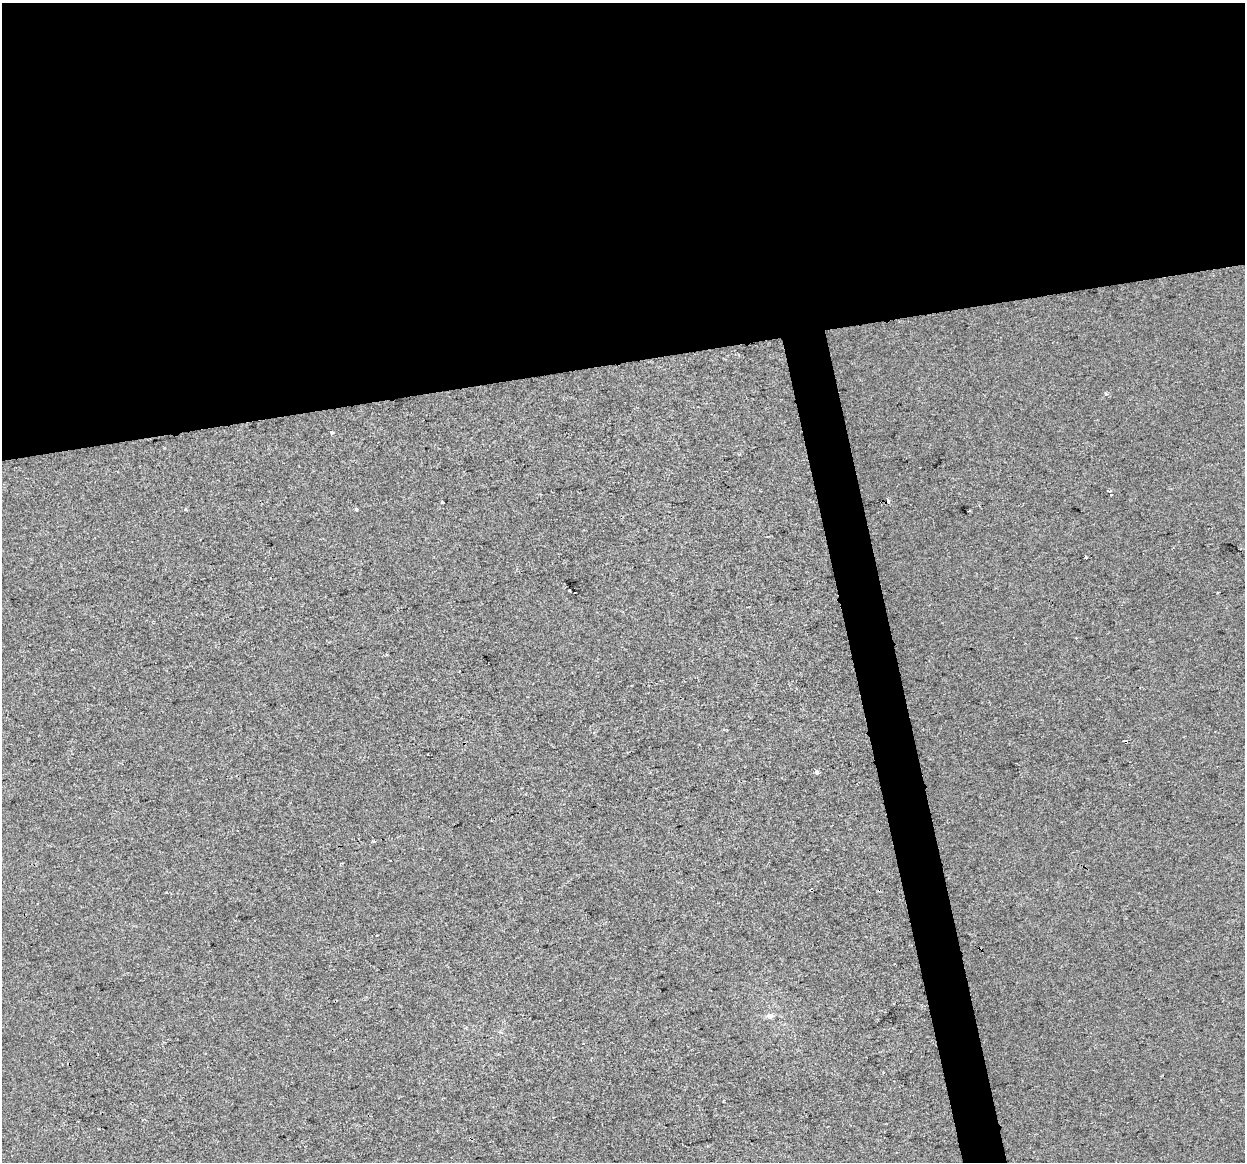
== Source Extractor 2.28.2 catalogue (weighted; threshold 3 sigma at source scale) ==
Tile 2 of 4 x 4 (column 2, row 1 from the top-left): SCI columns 1244-2486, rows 3562-4721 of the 4972 x 4754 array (HDU 1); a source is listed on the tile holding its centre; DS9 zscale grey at full resolution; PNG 1247 x 1164 px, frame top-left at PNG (2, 3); no overlay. Shown black and unused: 34% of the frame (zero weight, under 2 of 3 exposures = <1% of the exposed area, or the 3 px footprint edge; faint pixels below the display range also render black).
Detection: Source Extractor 2.28.2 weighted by HDU 2 'WHT'; one run over the whole footprint, this tile lists its part. Background 1.36e-04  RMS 0.0057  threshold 0.0254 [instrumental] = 3 sigma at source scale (4.5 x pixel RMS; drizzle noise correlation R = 1.50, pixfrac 1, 0.0396/0.0396 arcsec/px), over >= 5 px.
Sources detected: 16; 2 cosmic-ray / hot-pixel residue — not listed; the other 14 listed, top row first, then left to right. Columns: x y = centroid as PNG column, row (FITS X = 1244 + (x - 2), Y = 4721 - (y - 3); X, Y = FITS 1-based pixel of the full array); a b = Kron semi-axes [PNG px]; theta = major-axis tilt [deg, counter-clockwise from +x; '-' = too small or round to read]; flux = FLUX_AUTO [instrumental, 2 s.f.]
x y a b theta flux
1105 394 5 4 - 0.93
332 432 4 4 - 0.77
1110 491 3 2 - 3.7
1111 495 3 2 - 0.63
889 501 4 3 - 40
185 509 4 3 - 0.96
356 509 3 3 - 2
969 511 3 3 - 0.84
1086 557 3 2 - 0.76
569 590 3 2 - 0.71
817 772 4 3 - 4.7
374 841 3 3 - 1
811 890 4 3 - 1.4
770 1016 7 6 - 2.6
Overlapping masked pixels (flux is a lower limit): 2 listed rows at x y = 889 501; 811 890